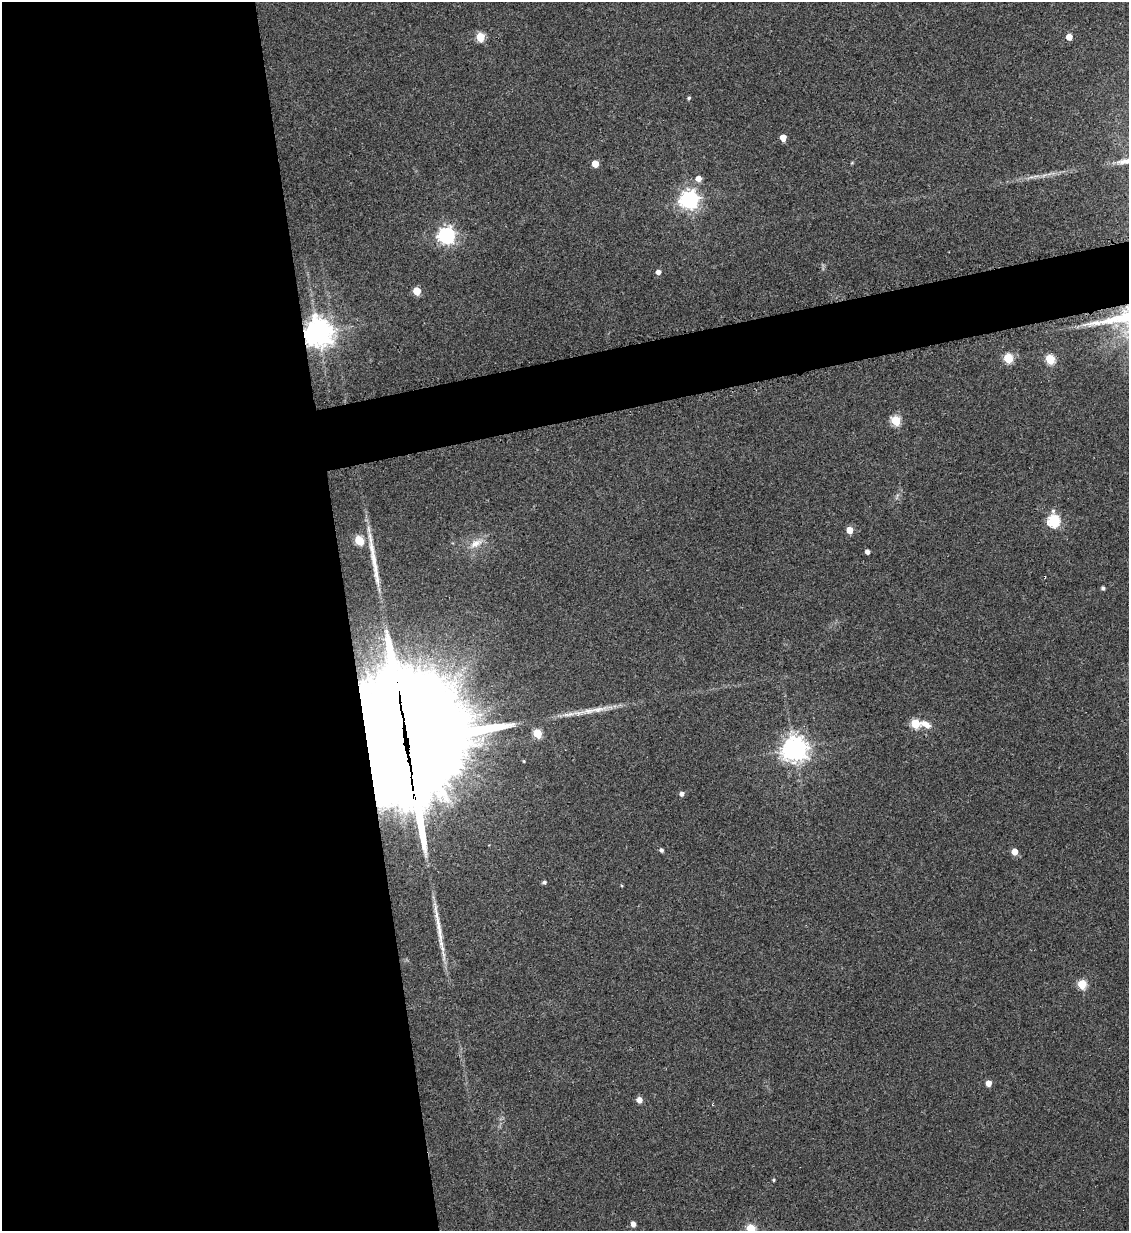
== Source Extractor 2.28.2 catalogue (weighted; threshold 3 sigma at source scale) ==
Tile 9 of 4 x 4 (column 1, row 3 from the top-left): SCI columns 149-1275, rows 1242-2470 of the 4909 x 4937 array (HDU 1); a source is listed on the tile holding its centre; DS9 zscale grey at full resolution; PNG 1131 x 1233 px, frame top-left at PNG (2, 2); no overlay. Shown black and unused: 34% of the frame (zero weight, under 2 of 3 exposures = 1% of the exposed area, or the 3 px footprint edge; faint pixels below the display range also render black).
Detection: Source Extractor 2.28.2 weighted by HDU 2 'WHT'; one run over the whole footprint, this tile lists its part. Background 0.0794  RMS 0.0076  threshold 0.0344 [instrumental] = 3 sigma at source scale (4.5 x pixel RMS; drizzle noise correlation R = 1.50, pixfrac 1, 0.05/0.05 arcsec/px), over >= 5 px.
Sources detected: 42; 1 inside a brighter object's white glare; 2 long thin detections or spike segments (spike, bleed or trail) — not listed; the other 39 listed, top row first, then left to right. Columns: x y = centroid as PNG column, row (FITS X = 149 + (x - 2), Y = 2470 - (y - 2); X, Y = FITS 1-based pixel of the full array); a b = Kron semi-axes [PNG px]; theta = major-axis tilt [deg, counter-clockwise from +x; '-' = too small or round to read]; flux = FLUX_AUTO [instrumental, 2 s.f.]
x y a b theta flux
480 37 5 5 - 32
1069 37 5 4 - 9.5
689 98 4 4 - 1.3
783 138 5 4 - 10
595 164 5 5 - 13
1044 175 7 4 19 1.8
698 178 5 5 - 5.8
689 199 7 7 - 380
446 235 7 6 - 280
658 272 5 4 - 4.1
417 291 5 5 - 19
318 332 9 9 - 960
1008 358 5 5 - 41
1050 359 5 5 - 41
896 420 5 5 - 43
1054 521 7 6 - 85
849 530 5 5 - 12
359 540 6 5 - 32
476 543 19 10 27 8.9
867 551 4 4 - 2.9
1103 588 4 4 - 1.6
398 691 37 7 -80 590
589 711 33 7 12 13
915 723 5 5 - 35
926 724 14 7 -28 6.5
537 733 5 5 - 33
406 741 42 38 70 20000
794 749 8 8 - 700
682 793 5 4 - 2.6
661 850 4 4 - 2
1014 851 5 5 - 9.3
544 882 5 4 - 1.7
439 931 36 7 -84 12
1082 984 5 5 - 35
988 1083 5 4 - 7.2
639 1100 5 5 - 5.7
774 1180 4 3 - 0.85
633 1224 5 4 - 4.4
751 1229 5 5 - 36
Overlapping masked pixels (flux is a lower limit): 3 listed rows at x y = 318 332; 398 691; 406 741
Isophote crosses this tile's border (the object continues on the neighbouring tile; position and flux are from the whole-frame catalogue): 1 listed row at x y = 751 1229